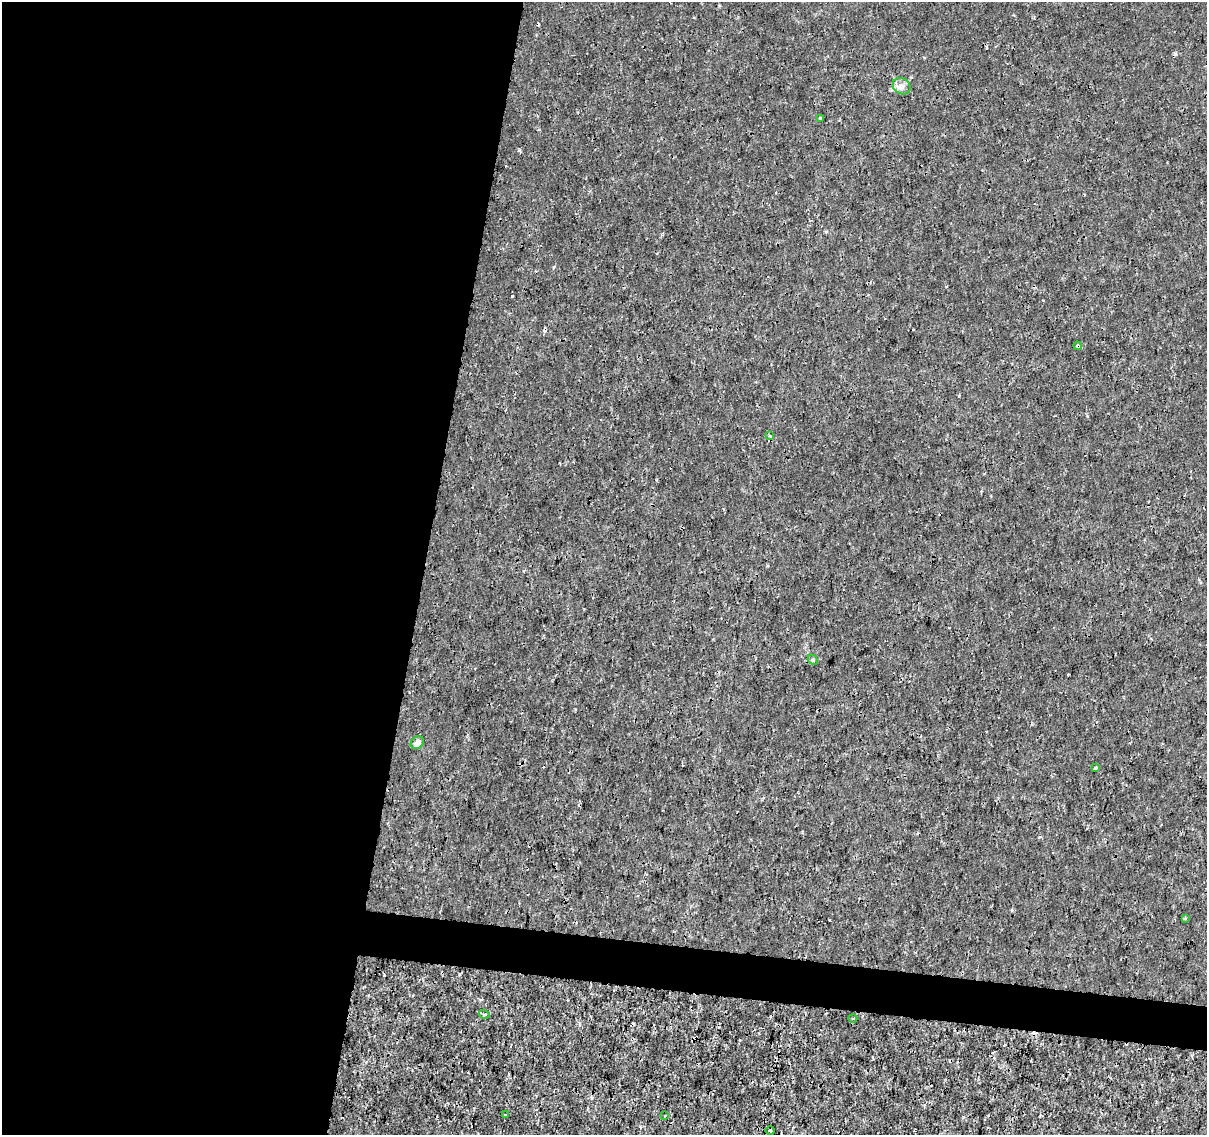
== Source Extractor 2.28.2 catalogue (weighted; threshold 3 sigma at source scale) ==
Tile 5 of 4 x 4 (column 1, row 2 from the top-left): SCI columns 10-1214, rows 2550-3682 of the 4830 x 5040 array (HDU 1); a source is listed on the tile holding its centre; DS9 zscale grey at full resolution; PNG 1209 x 1137 px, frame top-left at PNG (2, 2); each listed source drawn as its Kron ellipse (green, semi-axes under 4 px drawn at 4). Shown black and unused: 38% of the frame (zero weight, under 3 of 4 exposures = <1% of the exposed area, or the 3 px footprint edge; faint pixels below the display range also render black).
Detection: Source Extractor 2.28.2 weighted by HDU 2 'WHT'; one run over the whole footprint, this tile lists its part. Background -1.32e-04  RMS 8.0e-04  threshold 0.0036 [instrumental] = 3 sigma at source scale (4.5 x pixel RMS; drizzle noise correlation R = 1.50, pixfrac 1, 0.0396/0.0396 arcsec/px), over >= 5 px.
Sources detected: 16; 3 cosmic-ray / hot-pixel residue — neither listed nor drawn; the other 13 listed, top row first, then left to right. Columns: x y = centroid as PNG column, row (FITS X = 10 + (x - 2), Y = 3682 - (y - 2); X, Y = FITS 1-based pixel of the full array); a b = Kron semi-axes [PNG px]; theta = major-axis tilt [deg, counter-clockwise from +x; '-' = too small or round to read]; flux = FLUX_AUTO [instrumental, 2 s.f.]
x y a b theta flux
902 86 9 7 -34 0.4
820 118 3 3 - 0.18
1078 346 4 4 - 0.17
770 436 3 3 - 0.12
813 660 6 4 -45 0.11
417 743 7 6 - 0.42
1095 768 3 3 - 0.16
1185 918 4 3 - 0.093
484 1014 5 3 - 0.097
853 1018 4 3 - 0.07
505 1115 3 2 - 0.1
665 1115 3 3 - 0.093
770 1131 5 3 - 0.081
Overlapping masked pixels (flux is a lower limit): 1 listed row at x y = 1078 346
Unlisted compact peaks at least as high as the median listed source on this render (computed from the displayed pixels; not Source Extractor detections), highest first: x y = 519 150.